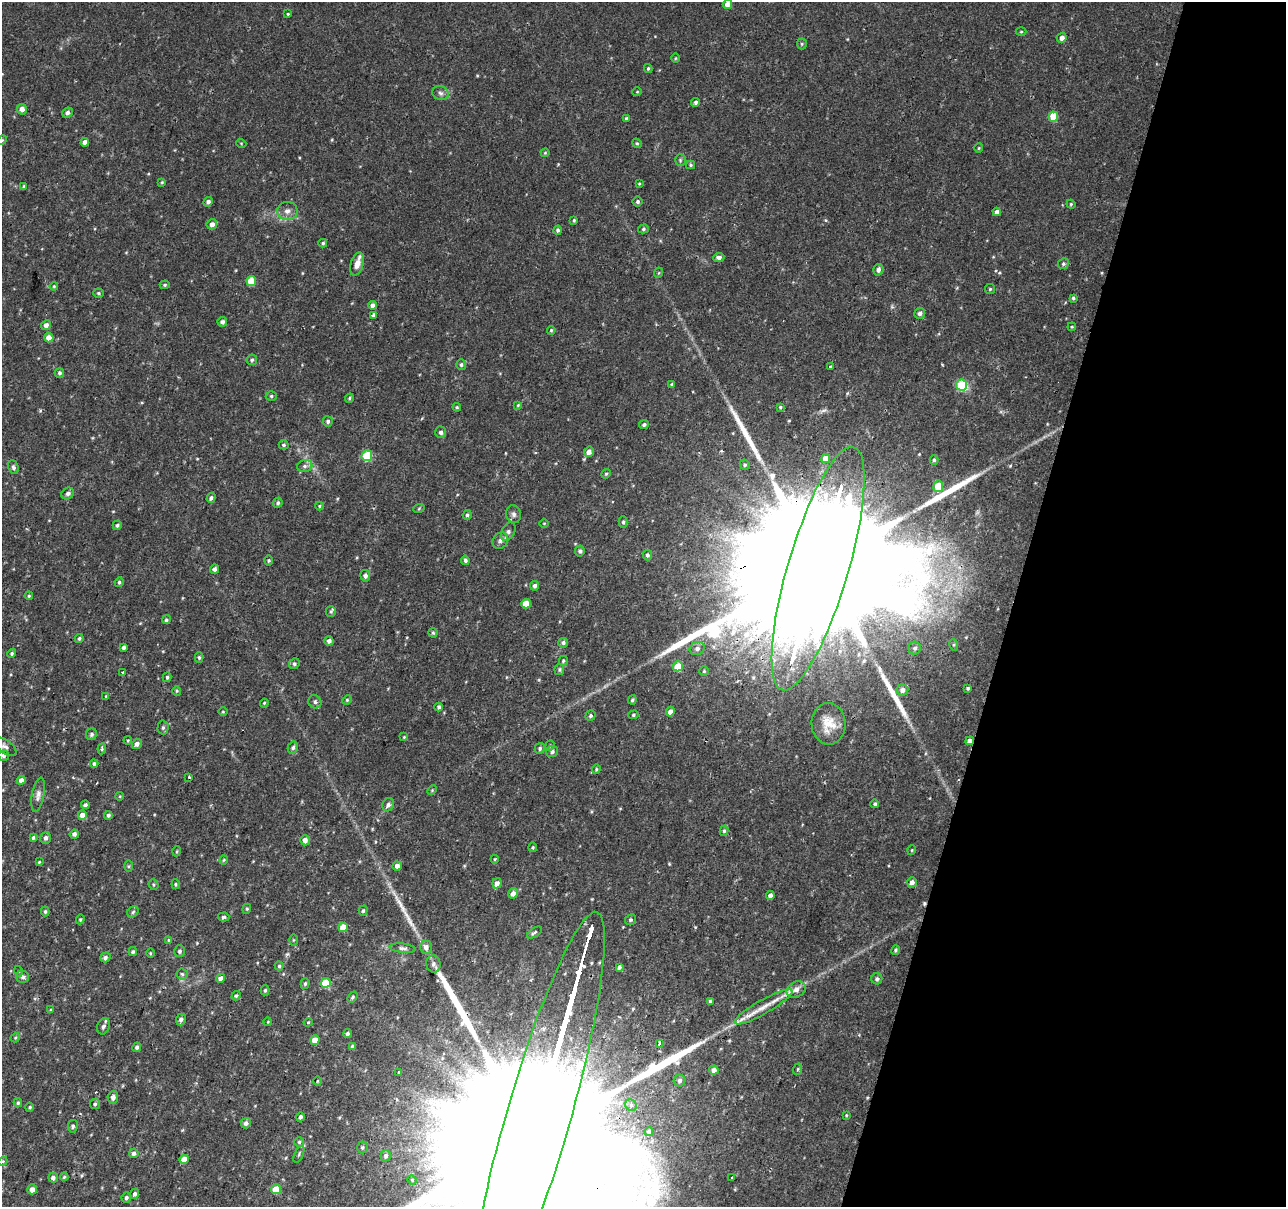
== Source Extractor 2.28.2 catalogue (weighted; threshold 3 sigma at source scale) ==
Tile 8 of 4 x 4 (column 4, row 2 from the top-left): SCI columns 3858-5141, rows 2694-3898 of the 5141 x 5324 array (HDU 1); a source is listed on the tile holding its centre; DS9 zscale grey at full resolution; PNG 1288 x 1209 px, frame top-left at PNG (2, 2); each listed source drawn as its Kron ellipse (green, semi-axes under 4 px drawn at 4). Shown black and unused: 21% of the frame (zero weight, under 2 of 3 exposures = <1% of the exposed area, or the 3 px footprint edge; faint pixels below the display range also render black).
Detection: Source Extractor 2.28.2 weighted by HDU 2 'WHT'; one run over the whole footprint, this tile lists its part. Background 0.0195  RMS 0.0032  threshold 0.0145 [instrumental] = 3 sigma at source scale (4.5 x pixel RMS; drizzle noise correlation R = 1.50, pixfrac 1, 0.0396/0.0396 arcsec/px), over >= 5 px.
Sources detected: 267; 1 cosmic-ray / hot-pixel residue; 6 long thin detections or spike segments (spike, bleed or trail) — neither listed nor drawn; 6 inside a brighter listed object's ellipse — not listed separately; the other 254 listed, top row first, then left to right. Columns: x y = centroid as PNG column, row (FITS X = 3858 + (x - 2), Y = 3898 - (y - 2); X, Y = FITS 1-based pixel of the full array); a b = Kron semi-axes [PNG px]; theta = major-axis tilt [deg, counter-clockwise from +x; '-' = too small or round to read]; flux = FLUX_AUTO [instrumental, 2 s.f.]
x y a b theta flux
727 4 5 4 - 2.3
288 14 4 3 - 0.35
1021 32 5 3 - 0.37
1062 38 5 4 - 1.6
802 44 5 5 - 0.46
675 58 5 3 - 0.29
648 68 4 4 - 0.39
637 92 5 3 - 0.25
440 93 8 7 - 1.1
695 102 4 4 - 0.68
22 109 5 5 - 1.7
67 113 5 5 - 0.96
1053 117 5 5 - 7.3
626 118 3 3 - 0.46
2 140 5 4 - 0.34
85 142 4 4 - 1.5
241 143 5 3 - 0.25
637 143 5 4 - 0.43
979 148 4 4 - 0.35
545 153 4 4 - 0.35
680 160 6 5 - 0.51
691 165 4 4 - 0.42
162 182 4 3 - 0.34
639 184 3 3 - 0.31
24 187 4 3 - 0.47
208 202 5 4 - 1
638 202 5 5 - 0.67
1071 204 4 4 - 0.36
287 211 10 9 - 1.9
997 212 4 4 - 1.3
574 220 4 3 - 0.4
212 224 5 5 - 1.4
643 229 5 4 - 0.5
558 230 4 4 - 0.64
323 243 4 4 - 0.45
719 257 5 4 - 1.3
357 264 12 6 73 2.4
1063 264 5 5 - 0.54
878 270 5 5 - 1.1
658 273 5 3 - 0.3
251 281 5 5 - 8.4
165 285 5 4 - 0.47
54 286 4 4 - 0.3
990 289 5 5 - 0.43
98 293 5 4 - 0.45
1073 298 4 4 - 0.45
372 305 4 4 - 1
920 313 5 5 - 1.2
373 315 3 3 - 1.6
222 322 5 5 - 0.97
46 325 5 4 - 1.3
1072 327 4 3 - 0.33
551 330 4 3 - 0.37
49 338 4 4 - 2.6
252 360 5 5 - 0.54
461 365 5 5 - 0.62
831 367 3 3 - 1
59 373 5 4 - 0.66
672 385 4 3 - 0.73
961 385 6 5 - 18
271 396 5 4 - 0.47
349 398 4 4 - 0.41
518 405 4 3 - 0.27
457 407 4 4 - 0.39
780 407 4 3 - 0.42
328 421 5 5 - 0.74
644 425 5 4 - 0.75
441 432 6 5 - 1
284 445 5 4 - 0.51
589 452 5 5 - 1.8
367 456 5 5 - 14
825 459 4 4 - 3.5
934 460 5 4 - 0.55
745 465 5 5 - 0.56
305 466 8 6 14 1.1
13 467 7 5 -65 0.76
606 474 5 4 - 0.39
938 486 5 5 - 7.9
68 493 6 5 - 0.8
211 498 5 4 - 0.8
278 503 5 4 - 0.71
319 506 4 4 - 0.38
419 508 6 3 20 0.37
514 514 9 7 -74 1.1
467 515 5 4 - 0.6
623 522 5 4 - 0.59
544 523 4 3 - 0.25
117 525 5 4 - 0.63
508 532 10 6 62 1.2
500 541 8 7 - 1.2
580 551 5 5 - 0.82
647 555 5 4 - 0.72
269 560 5 4 - 0.42
465 560 5 4 - 0.72
215 569 4 4 - 0.96
818 569 127 30 74 52000
365 576 5 5 - 0.96
119 582 4 4 - 0.54
535 586 4 4 - 0.89
29 596 4 3 - 0.37
526 604 5 4 - 3.9
331 611 5 5 - 0.47
166 620 4 4 - 0.57
433 633 4 4 - 0.45
79 638 4 4 - 0.53
329 641 4 4 - 1.2
563 643 5 4 - 0.75
954 645 6 4 -72 0.4
124 647 4 3 - 0.8
697 648 7 6 - 1.2
915 648 6 6 - 0.9
12 653 5 4 - 0.56
199 657 5 4 - 0.53
563 661 5 4 - 0.43
294 664 5 5 - 0.63
678 666 5 5 - 8.9
559 669 5 5 - 0.53
704 671 5 5 - 0.46
123 672 3 3 - 1.5
167 677 5 4 - 0.52
968 688 3 3 - 0.45
902 690 6 5 - 1.5
177 691 4 4 - 0.37
106 696 4 3 - 0.28
347 700 5 4 - 0.41
632 700 5 4 - 0.6
315 702 7 6 - 1
264 703 4 3 - 0.33
439 707 4 4 - 0.68
223 712 4 3 - 0.27
670 712 5 4 - 2
633 715 5 4 - 0.49
590 716 5 5 - 0.59
829 724 21 17 -87 5.7
163 728 7 5 88 0.66
91 734 6 5 - 0.79
404 737 4 4 - 0.25
128 740 4 3 - 0.3
970 741 4 4 - 1.4
137 744 5 4 - 1.3
550 746 5 4 - 0.43
5 747 13 6 -37 1.1
293 748 6 5 - 0.76
540 748 5 5 - 0.65
102 749 5 3 - 0.43
552 752 6 5 - 0.89
4 755 5 5 - 0.92
94 764 4 3 - 0.65
596 769 5 4 - 0.44
189 777 3 2 - 0.43
21 780 4 4 - 1.6
432 790 5 4 - 0.36
38 795 17 6 79 1.7
120 796 4 3 - 0.26
875 804 4 4 - 0.56
85 805 4 4 - 0.83
388 805 7 5 64 1.1
82 815 5 4 - 2.5
108 815 4 4 - 0.64
724 831 5 4 - 0.6
74 834 4 4 - 1.1
33 838 4 3 - 0.64
46 838 6 5 - 1
305 840 5 4 - 1.9
533 847 5 4 - 0.37
912 850 5 3 - 0.29
177 851 5 3 - 0.32
495 859 4 4 - 0.3
224 860 4 4 - 0.34
39 862 4 3 - 0.29
128 866 6 4 89 0.39
397 866 4 4 - 1.6
912 882 5 4 - 1.6
497 883 5 4 - 1.4
176 884 5 3 - 0.42
154 885 5 5 - 0.45
513 893 5 5 - 1.9
770 895 4 4 - 1.2
247 909 5 4 - 0.41
45 911 5 4 - 0.51
363 911 5 4 - 0.47
133 912 6 5 - 0.56
223 917 6 4 3 0.58
80 919 5 4 - 0.39
630 920 6 5 - 0.54
343 927 5 4 - 5
535 933 8 4 32 0.86
169 940 4 4 - 0.46
293 940 5 3 - 0.32
426 947 6 6 - 1.3
403 948 13 4 -7 0.93
895 950 5 3 - 0.47
180 951 6 5 - 0.67
133 952 4 4 - 0.61
150 953 5 3 - 0.29
105 957 5 4 - 0.85
433 964 9 7 -76 1.1
279 966 4 4 - 0.47
619 967 4 3 - 0.9
18 971 5 3 - 0.28
182 974 5 5 - 0.6
22 977 7 6 - 1.1
221 978 4 4 - 1.8
877 979 5 5 - 0.74
326 983 5 5 - 12
305 984 5 4 - 0.52
265 990 5 4 - 0.48
796 990 10 7 31 2.3
236 996 5 4 - 0.5
353 997 6 4 53 0.54
710 1001 4 3 - 0.59
763 1007 33 7 30 5.4
51 1010 4 4 - 0.33
181 1020 6 5 - 0.95
268 1022 4 3 - 0.24
308 1022 4 4 - 0.35
103 1026 8 6 68 1
347 1034 5 4 - 0.65
15 1038 5 4 - 0.37
315 1040 5 4 - 4.6
659 1043 4 3 - 4.5
353 1046 4 4 - 0.99
137 1047 5 4 - 0.77
798 1069 6 3 71 0.36
714 1070 5 4 - 1.7
399 1073 3 3 - 3.8
680 1080 6 5 - 0.77
317 1081 5 3 - 0.33
113 1097 6 5 - 1.3
18 1103 4 3 - 0.47
95 1104 5 5 - 0.64
631 1105 6 5 - 0.6
30 1107 4 4 - 0.51
846 1115 3 3 - 0.29
300 1117 4 4 - 0.93
538 1119 215 32 74 99000
246 1123 5 5 - 1.2
73 1126 6 5 - 0.63
649 1131 4 4 - 0.69
299 1142 5 5 - 0.58
362 1147 6 5 - 0.56
134 1153 5 5 - 1.2
299 1154 9 3 66 0.5
386 1156 6 5 - 0.84
184 1159 4 4 - 4.2
3 1161 5 4 - 0.3
64 1177 4 4 - 0.44
731 1177 3 2 - 0.47
53 1178 5 5 - 0.85
412 1180 5 4 - 0.33
32 1189 5 5 - 2.1
276 1189 5 4 - 7.8
135 1194 5 4 - 0.85
126 1198 5 4 - 0.62
Overlapping masked pixels (flux is a lower limit): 3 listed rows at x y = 818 569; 970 741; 538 1119
Isophote crosses this tile's border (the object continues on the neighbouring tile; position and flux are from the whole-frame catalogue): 2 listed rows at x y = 2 140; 538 1119